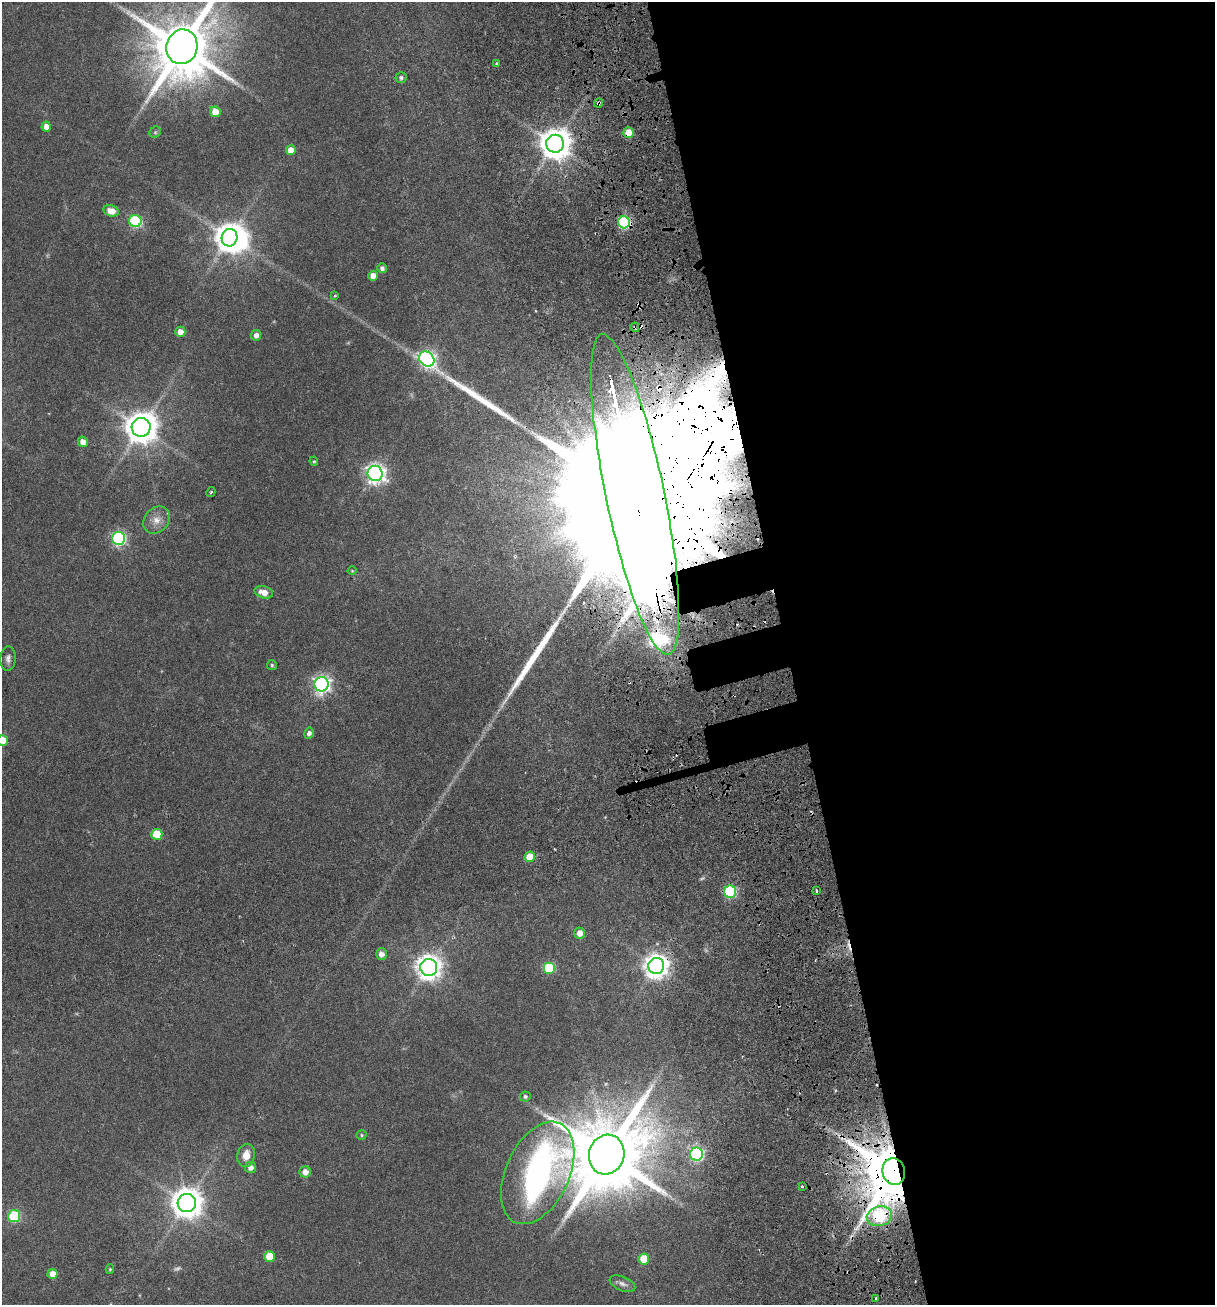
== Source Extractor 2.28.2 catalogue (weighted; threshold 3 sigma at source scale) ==
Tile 8 of 4 x 4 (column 4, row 2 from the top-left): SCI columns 3979-5191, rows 2726-4028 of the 5348 x 5499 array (HDU 1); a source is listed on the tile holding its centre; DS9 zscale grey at full resolution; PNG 1217 x 1307 px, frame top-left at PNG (2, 2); each listed source drawn as its Kron ellipse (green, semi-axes under 4 px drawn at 4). Shown black and unused: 36% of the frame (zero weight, under 3 of 6 exposures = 11% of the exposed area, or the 3 px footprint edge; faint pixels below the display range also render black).
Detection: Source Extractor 2.28.2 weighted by HDU 2 'WHT'; one run over the whole footprint, this tile lists its part. Background 0.0341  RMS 0.0029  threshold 0.0117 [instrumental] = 3 sigma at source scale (4.09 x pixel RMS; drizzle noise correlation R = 1.36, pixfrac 0.8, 0.0396/0.0396 arcsec/px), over >= 5 px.
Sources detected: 78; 1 too faint to see at this stretch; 2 inside a brighter object's white glare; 8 cosmic-ray / hot-pixel residue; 2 long thin detections or spike segments (spike, bleed or trail) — neither listed nor drawn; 1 inside a brighter listed object's ellipse — not listed separately; the other 64 listed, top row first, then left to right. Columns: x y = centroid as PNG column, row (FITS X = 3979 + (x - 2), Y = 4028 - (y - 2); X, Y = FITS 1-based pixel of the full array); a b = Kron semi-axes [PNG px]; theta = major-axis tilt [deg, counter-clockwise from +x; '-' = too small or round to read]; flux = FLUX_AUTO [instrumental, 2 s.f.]
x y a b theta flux
182 47 17 15 73 2300
497 64 4 3 - 0.45
401 78 5 5 - 0.7
598 103 4 3 - 0.38
215 112 5 5 - 4.5
46 127 5 4 - 2.2
155 132 6 5 - 0.39
628 133 5 5 - 6.9
555 144 9 9 - 480
291 150 5 5 - 2.9
111 211 8 5 -14 3.3
135 221 6 6 - 31
624 222 6 6 - 34
230 238 9 8 - 390
382 268 5 4 - 0.92
373 276 5 5 - 2.8
335 296 4 3 - 0.26
635 327 5 3 - 0.53
180 332 5 5 - 2.6
256 335 5 5 - 1.4
427 359 8 7 - 89
141 427 9 9 - 510
83 442 5 5 - 2.4
314 461 5 4 - 0.34
375 473 7 7 - 140
211 492 5 3 - 0.38
635 494 164 29 -78 69000
156 520 15 12 48 2.8
119 538 6 6 - 52
352 571 4 4 - 0.25
264 592 9 6 -15 2.8
8 659 12 7 88 1.2
272 665 5 5 - 0.45
321 684 7 7 - 100
309 733 6 5 - 1
3 740 5 5 - 5.3
157 834 5 5 - 9.7
530 857 5 5 - 5.6
817 891 4 2 - 0.35
730 892 6 6 - 32
580 933 5 5 - 2.1
381 954 6 5 - 1.7
656 966 8 8 - 240
429 967 8 8 - 260
549 968 6 6 - 17
525 1096 5 5 - 0.59
361 1135 5 4 - 0.36
696 1154 6 6 - 54
246 1155 11 9 78 2.7
607 1155 20 17 74 3700
251 1168 5 5 - 1.6
894 1171 13 11 -74 2600
305 1172 5 5 - 1.9
538 1173 54 31 66 110
802 1187 3 3 - 0.37
187 1203 9 9 - 450
14 1216 6 6 - 25
879 1216 13 10 13 33
270 1257 5 5 - 6.9
644 1259 5 5 - 6.6
110 1269 5 4 - 0.34
53 1274 5 5 - 2.8
622 1284 13 7 -22 1.3
876 1298 3 2 - 0.33
Overlapping masked pixels (flux is a lower limit): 8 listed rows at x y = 598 103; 628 133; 624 222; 635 327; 635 494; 656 966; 894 1171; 879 1216
Isophote crosses this tile's border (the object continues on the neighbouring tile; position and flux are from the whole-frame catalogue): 2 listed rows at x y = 182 47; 3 740